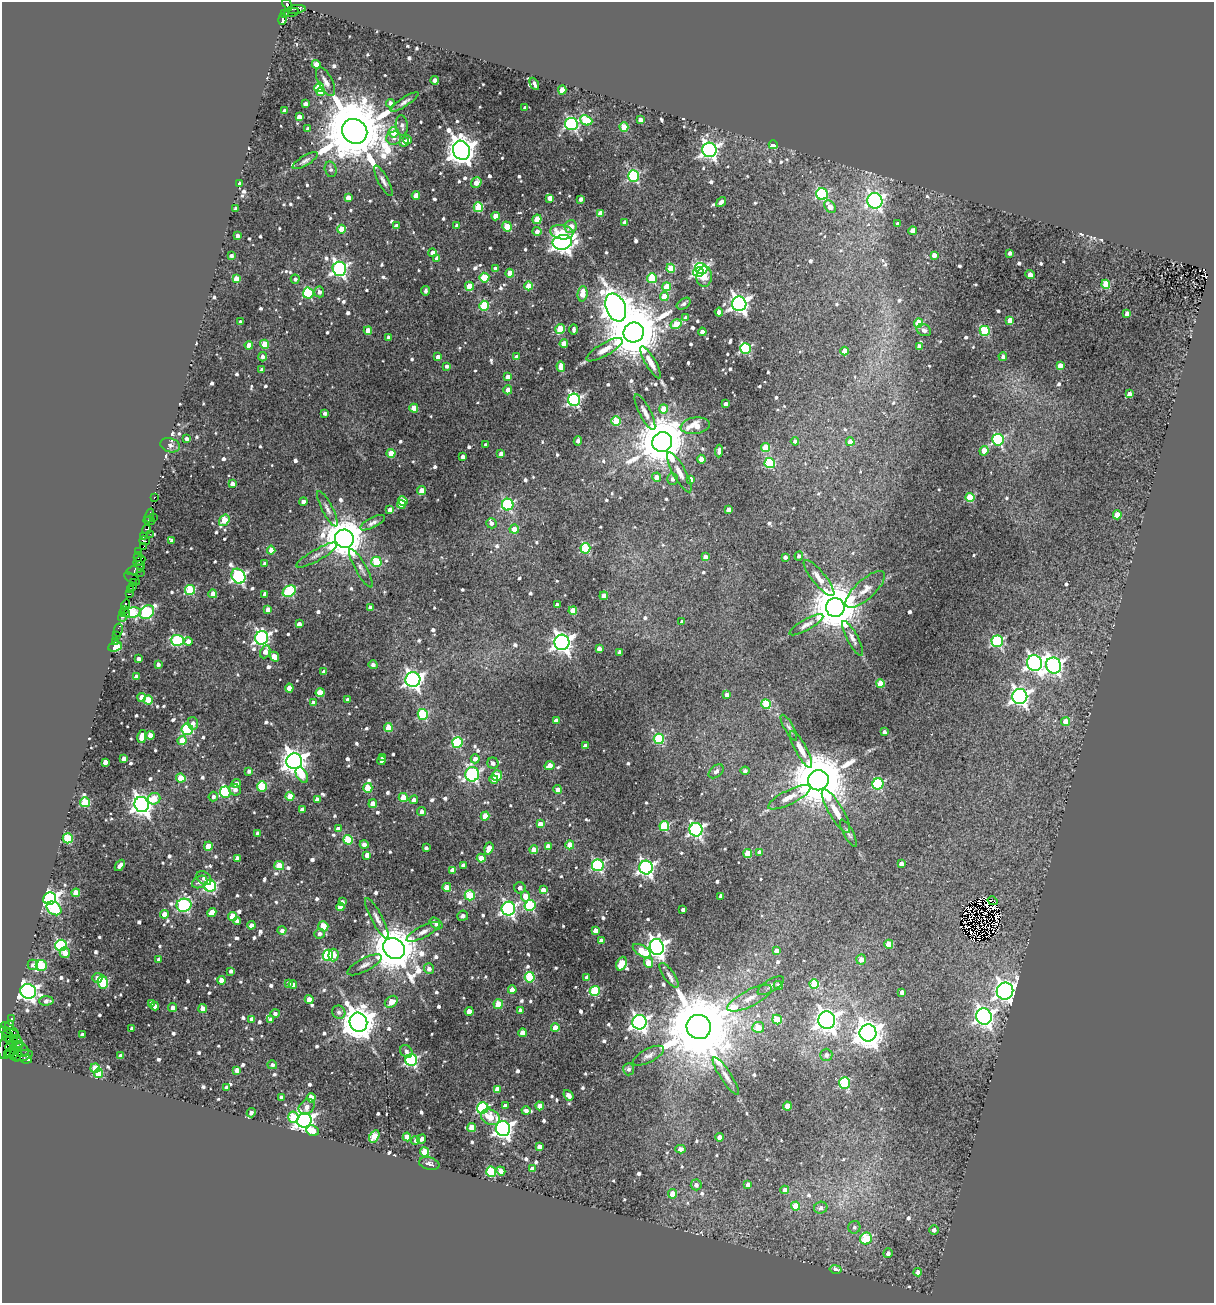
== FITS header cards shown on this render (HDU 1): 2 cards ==
NAXIS1  =                 1212
NAXIS2  =                 1301

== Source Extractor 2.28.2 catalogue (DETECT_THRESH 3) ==
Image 1212 x 1301 px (HDU 1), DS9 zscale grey, 1 PNG px = 1 image px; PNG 1216 x 1305 px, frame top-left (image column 1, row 1301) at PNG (2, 2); each listed source drawn as its Kron ellipse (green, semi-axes under 4 px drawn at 4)
Background 0.408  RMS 0.038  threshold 0.113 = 3 sigma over >= 5 px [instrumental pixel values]
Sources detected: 942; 10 with non-positive FLUX_AUTO (blend fragments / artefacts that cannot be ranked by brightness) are neither listed nor drawn; of the other 932, the 500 brightest by FLUX_AUTO listed and drawn (432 fainter detections omitted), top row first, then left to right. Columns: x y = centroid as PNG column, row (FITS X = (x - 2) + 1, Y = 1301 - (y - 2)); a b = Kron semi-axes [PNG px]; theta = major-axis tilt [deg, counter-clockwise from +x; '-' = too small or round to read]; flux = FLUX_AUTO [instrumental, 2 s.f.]
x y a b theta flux
287 5 6 4 -53 830
296 9 9 4 7 240
291 12 8 3 15 160
285 13 3 3 - 220
282 19 6 3 78 280
316 64 4 4 - 20
434 80 4 3 - 14
326 82 16 7 -62 15
534 84 6 3 -64 11
319 87 5 4 - 130
562 90 4 4 - 53
321 92 4 4 - 47
404 102 16 4 33 11
390 103 4 4 - 13
305 104 4 4 - 11
525 108 4 3 - 8.2
285 111 4 4 - 21
299 117 4 4 - 23
586 120 6 5 - 120
640 120 4 4 - 13
571 124 6 6 - 470
402 126 10 6 -81 12
624 127 4 4 - 84
308 129 4 3 - 10
355 131 13 12 - 37000
394 132 5 5 - 65
394 138 7 6 - 11
408 140 4 4 - 9
404 142 5 4 - 16
773 145 4 4 - 46
461 150 10 8 -65 3800
709 150 7 7 - 1100
305 161 14 5 31 9.2
331 169 8 6 -75 8.4
633 176 5 5 - 310
383 181 17 5 -62 13
240 183 4 3 - 9.6
476 183 5 4 - 22
822 194 6 5 - 310
416 196 4 4 - 34
348 197 4 4 - 22
550 198 4 4 - 22
581 199 4 3 - 12
875 201 8 7 - 750
721 202 5 4 - 13
478 207 5 4 - 130
830 207 7 5 -50 29
235 209 4 3 - 9.7
600 213 4 4 - 39
496 216 4 4 - 41
537 219 5 4 - 79
625 222 4 4 - 9.9
898 224 4 4 - 14
396 226 4 4 - 8.6
457 226 4 4 - 13
507 227 5 4 - 73
571 227 6 6 - 41
341 229 4 4 - 44
537 231 4 4 - 15
913 231 4 4 - 33
562 232 12 7 -7 55
237 236 4 3 - 11
562 242 10 7 10 1900
432 253 4 4 - 14
1010 253 4 3 - 9.4
231 255 4 3 - 9.2
934 255 4 4 - 17
437 258 4 4 - 16
671 268 4 4 - 78
701 268 6 5 - 360
339 269 7 7 - 770
495 269 4 4 - 9.7
698 272 5 5 - 340
510 273 4 4 - 48
1030 275 5 4 - 24
704 277 10 8 86 36
484 278 5 5 - 130
652 278 5 5 - 140
236 279 4 4 - 26
295 279 4 4 - 8.2
1106 284 4 4 - 83
469 286 5 4 - 64
529 286 4 4 - 51
667 287 4 4 - 76
426 291 5 3 - 9
319 292 5 5 - 12
308 293 5 5 - 220
582 294 8 5 85 44
664 297 4 4 - 72
684 304 7 5 35 8.3
739 304 7 7 - 1400
484 306 5 5 - 160
616 307 14 9 -68 3200
719 312 4 4 - 21
1127 314 4 4 - 22
686 318 4 4 - 12
1010 320 4 4 - 24
240 322 4 4 - 11
919 323 4 4 - 100
676 324 6 4 31 94
560 329 5 4 - 87
574 329 5 3 - 9.1
368 330 4 4 - 33
924 330 7 5 -26 11
985 331 5 5 - 180
634 332 10 9 - 26000
702 332 4 4 - 14
388 337 3 3 - 8.3
264 344 4 4 - 60
564 344 4 4 - 41
249 345 4 4 - 28
919 346 4 4 - 8.6
745 348 5 5 - 280
604 350 20 6 30 25
845 351 4 4 - 45
262 357 5 4 - 11
438 357 4 4 - 15
516 357 4 4 - 13
1003 357 4 4 - 9.6
651 362 18 5 -60 24
446 366 4 3 - 9.6
1060 366 4 4 - 25
561 367 5 4 - 33
262 370 4 4 - 8.8
507 377 4 4 - 20
508 390 4 4 - 22
1129 394 4 4 - 22
574 400 6 6 - 580
726 404 4 4 - 14
414 408 4 4 - 55
664 409 4 4 - 51
645 412 20 5 -63 18
325 413 4 3 - 8.7
616 421 5 4 - 95
695 426 14 8 8 48
187 439 3 3 - 8.7
998 440 6 5 - 330
578 441 5 3 - 12
795 441 4 4 - 8.9
662 442 10 9 - 16000
850 442 4 4 - 34
170 445 10 7 -16 11
485 445 4 3 - 8.9
765 447 4 4 - 72
719 451 6 4 85 14
984 451 5 4 - 44
391 453 4 4 - 52
501 454 4 4 - 16
463 457 3 3 - 10
701 459 4 4 - 44
770 463 5 5 - 180
679 472 22 6 -61 24
656 477 4 4 - 20
672 479 5 5 - 11
691 479 4 4 - 22
232 483 4 4 - 15
422 491 4 4 - 49
154 497 3 3 - 34
970 497 4 4 - 110
303 501 4 3 - 10
403 501 4 4 - 74
401 505 4 4 - 40
508 505 6 5 - 320
327 509 19 5 -63 13
728 509 4 4 - 19
390 510 4 4 - 17
149 515 7 3 71 180
1117 515 4 4 - 57
153 517 2 2 - 98
224 520 6 4 55 96
149 521 6 3 -4 21
373 523 13 5 27 10
491 523 5 5 - 11
147 529 4 3 - 410
514 529 4 4 - 29
150 534 2 2 - 11
144 536 3 2 - 14
344 539 9 9 - 9100
172 540 4 3 - 8.2
144 541 5 3 - 36
143 547 3 2 - 43
585 548 5 5 - 220
271 550 4 4 - 34
139 551 4 2 - 10
317 555 23 5 30 18
799 556 4 4 - 8.9
138 557 5 3 - 130
705 557 4 4 - 21
785 557 4 4 - 10
139 561 6 3 28 250
376 562 5 5 - 140
265 564 4 4 - 11
140 565 4 3 - 33
361 568 22 5 -61 14
135 570 9 4 17 53
140 572 3 2 - 58
238 576 8 6 -55 550
819 578 22 6 -51 28
132 579 9 4 -32 51
133 582 3 2 - 300
133 587 3 2 - 83
865 589 25 9 42 30
131 590 4 3 - 130
190 590 5 5 - 160
289 591 7 5 30 240
129 594 4 2 - 14
213 594 4 4 - 40
265 594 4 4 - 12
604 596 4 4 - 33
126 604 5 4 - 510
557 605 4 3 - 9.9
370 607 4 3 - 8.9
835 608 9 9 - 15000
124 610 3 3 - 240
268 610 4 4 - 31
573 611 4 4 - 77
147 612 8 6 36 330
124 613 5 2 - 250
132 613 9 5 9 170
122 617 4 3 - 590
682 622 4 3 - 11
299 624 4 4 - 15
806 625 19 5 30 14
118 630 7 3 78 24
117 635 2 2 - 12
262 638 7 6 - 740
853 638 19 5 -61 14
177 640 6 5 - 250
115 641 3 3 - 14
188 641 4 4 - 22
997 641 6 6 - 350
562 642 7 7 - 1500
115 647 7 5 24 160
599 649 4 4 - 13
265 652 7 4 65 22
619 652 4 3 - 10
274 657 5 4 - 47
139 659 4 3 - 12
1035 663 8 7 - 1100
158 664 4 4 - 8.4
373 665 4 4 - 11
1054 665 8 7 - 960
324 672 4 4 - 21
136 677 4 4 - 28
413 680 7 7 - 1100
880 684 4 4 - 68
289 688 4 4 - 41
320 693 4 4 - 75
727 695 4 4 - 13
142 697 4 4 - 35
1020 697 7 7 - 1100
348 699 4 3 - 9.2
148 700 4 4 - 83
314 703 4 4 - 20
766 704 5 4 - 130
423 714 5 5 - 180
556 721 4 4 - 20
1066 722 4 4 - 50
193 723 6 5 - 13
388 728 4 4 - 62
789 728 14 4 -60 8.9
187 729 6 5 - 230
884 732 4 3 - 9.9
150 735 4 4 - 32
142 736 7 4 79 34
659 739 5 5 - 180
182 740 4 4 - 60
457 743 5 5 - 210
585 746 4 4 - 27
801 749 20 6 -62 27
383 757 3 3 - 9.1
124 759 4 4 - 22
475 759 4 4 - 18
294 761 8 8 - 2600
382 761 4 4 - 8.9
105 762 4 4 - 19
493 763 5 5 - 12
549 766 5 4 - 33
249 771 4 4 - 11
716 771 8 5 41 13
745 771 4 4 - 8.2
472 774 7 7 - 560
302 775 9 5 -59 80
497 775 5 5 - 79
181 778 5 4 - 63
494 779 4 4 - 19
818 780 10 10 - 23000
236 783 4 4 - 15
878 784 5 5 - 250
262 786 5 5 - 140
368 788 5 4 - 99
558 789 4 4 - 13
235 790 6 5 - 14
225 792 5 5 - 220
290 796 4 4 - 70
213 797 5 4 - 9.2
403 797 5 4 - 60
789 797 23 7 26 30
154 799 6 5 - 54
317 800 4 4 - 23
414 800 4 4 - 12
85 802 5 5 - 130
142 804 8 7 - 1800
373 804 4 4 - 32
302 809 4 4 - 15
422 811 4 4 - 14
836 811 25 7 -59 35
485 816 4 4 - 57
540 824 4 4 - 25
664 826 5 5 - 160
338 829 4 4 - 18
696 830 7 6 - 660
848 833 15 5 -61 9.3
258 834 4 4 - 22
68 838 5 5 - 140
348 840 5 4 - 110
364 844 4 4 - 15
570 845 4 4 - 46
208 846 4 4 - 50
548 846 4 4 - 24
426 848 4 4 - 8.6
489 848 6 4 72 38
534 850 4 4 - 41
760 852 4 4 - 11
748 853 4 4 - 57
367 855 4 4 - 22
237 858 4 4 - 15
481 858 4 4 - 41
901 864 4 4 - 19
120 865 6 4 50 14
463 865 4 4 - 12
598 865 6 6 - 380
279 866 5 4 - 85
646 868 7 7 - 810
453 870 4 4 - 22
204 878 8 6 -41 11
200 882 8 5 27 11
210 886 6 5 - 370
447 887 4 4 - 50
520 888 6 5 - 11
543 890 4 4 - 20
76 893 4 4 - 45
470 895 5 5 - 160
525 896 5 4 - 36
721 896 4 4 - 13
50 899 6 6 - 1300
993 901 5 3 - 15
342 902 4 4 - 10
184 905 7 6 - 360
530 905 5 5 - 230
340 907 4 4 - 32
54 908 8 6 -35 160
508 909 7 6 - 690
683 909 4 3 - 9.9
212 912 5 4 - 38
164 914 4 4 - 26
233 916 4 4 - 84
463 916 5 5 - 11
377 918 22 5 -62 17
237 921 4 4 - 11
436 923 7 5 -38 22
251 925 4 4 - 18
323 926 5 4 - 73
282 930 4 4 - 11
595 930 4 4 - 20
423 932 18 6 27 16
320 934 5 5 - 11
601 941 4 4 - 30
889 944 4 4 - 57
61 945 6 5 - 400
657 947 8 7 - 1400
394 948 11 9 -41 13000
642 951 10 5 -32 86
776 951 4 4 - 18
65 953 5 5 - 28
328 955 5 5 - 270
333 955 6 5 - 26
159 959 4 3 - 10
861 959 5 5 - 23
649 963 5 4 - 50
622 964 7 5 67 78
33 965 5 5 - 10
41 965 5 5 - 200
365 965 19 6 27 16
429 969 5 5 - 14
231 971 4 3 - 11
669 975 15 5 -55 11
530 977 5 5 - 180
97 978 5 5 - 12
587 978 4 4 - 14
221 980 4 4 - 28
103 982 6 5 - 200
289 983 4 4 - 11
293 984 4 4 - 11
814 984 5 4 - 110
778 985 5 4 - 10
771 986 15 6 32 11
512 990 4 4 - 27
28 991 8 7 - 1300
595 991 5 5 - 200
1005 991 8 8 - 1600
902 992 4 4 - 19
750 998 24 8 27 34
309 1000 4 4 - 38
46 1001 7 4 4 13
391 1002 7 5 36 39
151 1003 4 3 - 9.1
498 1004 5 4 - 71
155 1006 4 4 - 14
173 1008 4 4 - 14
203 1009 4 4 - 33
520 1010 4 4 - 9.3
469 1011 4 4 - 35
339 1012 7 6 - 9.9
275 1013 4 4 - 9.2
984 1016 8 7 - 1300
11 1019 3 3 - 560
252 1019 4 4 - 14
271 1019 4 4 - 15
777 1019 5 4 - 74
827 1020 8 8 - 2100
358 1022 10 8 -65 6400
639 1022 7 7 - 1000
10 1025 5 3 - 300
699 1027 12 12 - 39000
758 1027 6 5 - 52
132 1028 3 3 - 8.7
555 1028 4 4 - 36
10 1029 10 3 -37 730
9 1032 11 2 -22 550
522 1033 4 4 - 22
868 1033 8 8 - 3700
82 1034 4 3 - 9.2
7 1036 6 5 - 740
12 1041 6 5 - 490
18 1041 6 3 -73 440
11 1046 6 3 27 540
17 1046 7 3 21 460
5 1047 12 7 79 960
21 1050 8 6 -34 360
406 1051 7 5 -54 12
10 1052 5 3 - 150
14 1053 7 3 70 430
8 1055 3 2 - 200
17 1055 7 2 80 540
826 1055 6 6 - 13
22 1056 11 5 11 630
121 1056 4 4 - 21
648 1056 17 6 27 14
26 1059 6 3 -8 480
411 1060 6 6 - 430
272 1065 5 4 - 8.3
95 1068 5 4 - 79
629 1069 6 5 - 8.6
237 1070 4 4 - 20
98 1073 4 4 - 45
726 1076 22 5 -57 18
845 1083 6 5 - 210
226 1087 4 3 - 9
498 1089 4 4 - 46
568 1095 6 4 -53 21
281 1097 4 3 - 11
311 1098 4 4 - 69
505 1106 4 4 - 14
540 1106 4 4 - 28
787 1106 4 4 - 61
307 1107 9 7 43 21
483 1108 6 5 - 320
526 1111 4 4 - 12
251 1113 4 4 - 10
293 1117 6 5 - 120
490 1117 10 7 -27 43
304 1120 7 7 - 1400
472 1128 4 4 - 61
503 1129 7 7 - 1300
313 1131 6 5 - 34
374 1136 6 4 59 87
407 1137 4 4 - 45
719 1137 4 4 - 18
422 1139 5 3 - 9.8
416 1140 4 4 - 9.3
539 1146 4 4 - 16
680 1149 5 4 - 12
425 1152 4 4 - 120
429 1164 10 6 -12 9.9
532 1168 4 4 - 13
501 1171 5 4 - 17
491 1172 5 5 - 210
748 1184 4 4 - 14
696 1185 5 5 - 12
785 1190 4 4 - 21
672 1194 5 4 - 38
796 1206 4 4 - 61
821 1208 7 6 - 12
854 1227 6 6 - 8.6
934 1230 5 4 - 9.8
866 1239 6 6 - 120
888 1253 5 4 - 12
836 1269 6 4 -11 14
918 1272 4 4 - 16
At the frame edge (FLAGS 8, measured only in part): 1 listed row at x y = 287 5
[432 fainter detections neither listed nor drawn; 10 non-positive-flux detections neither listed nor drawn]